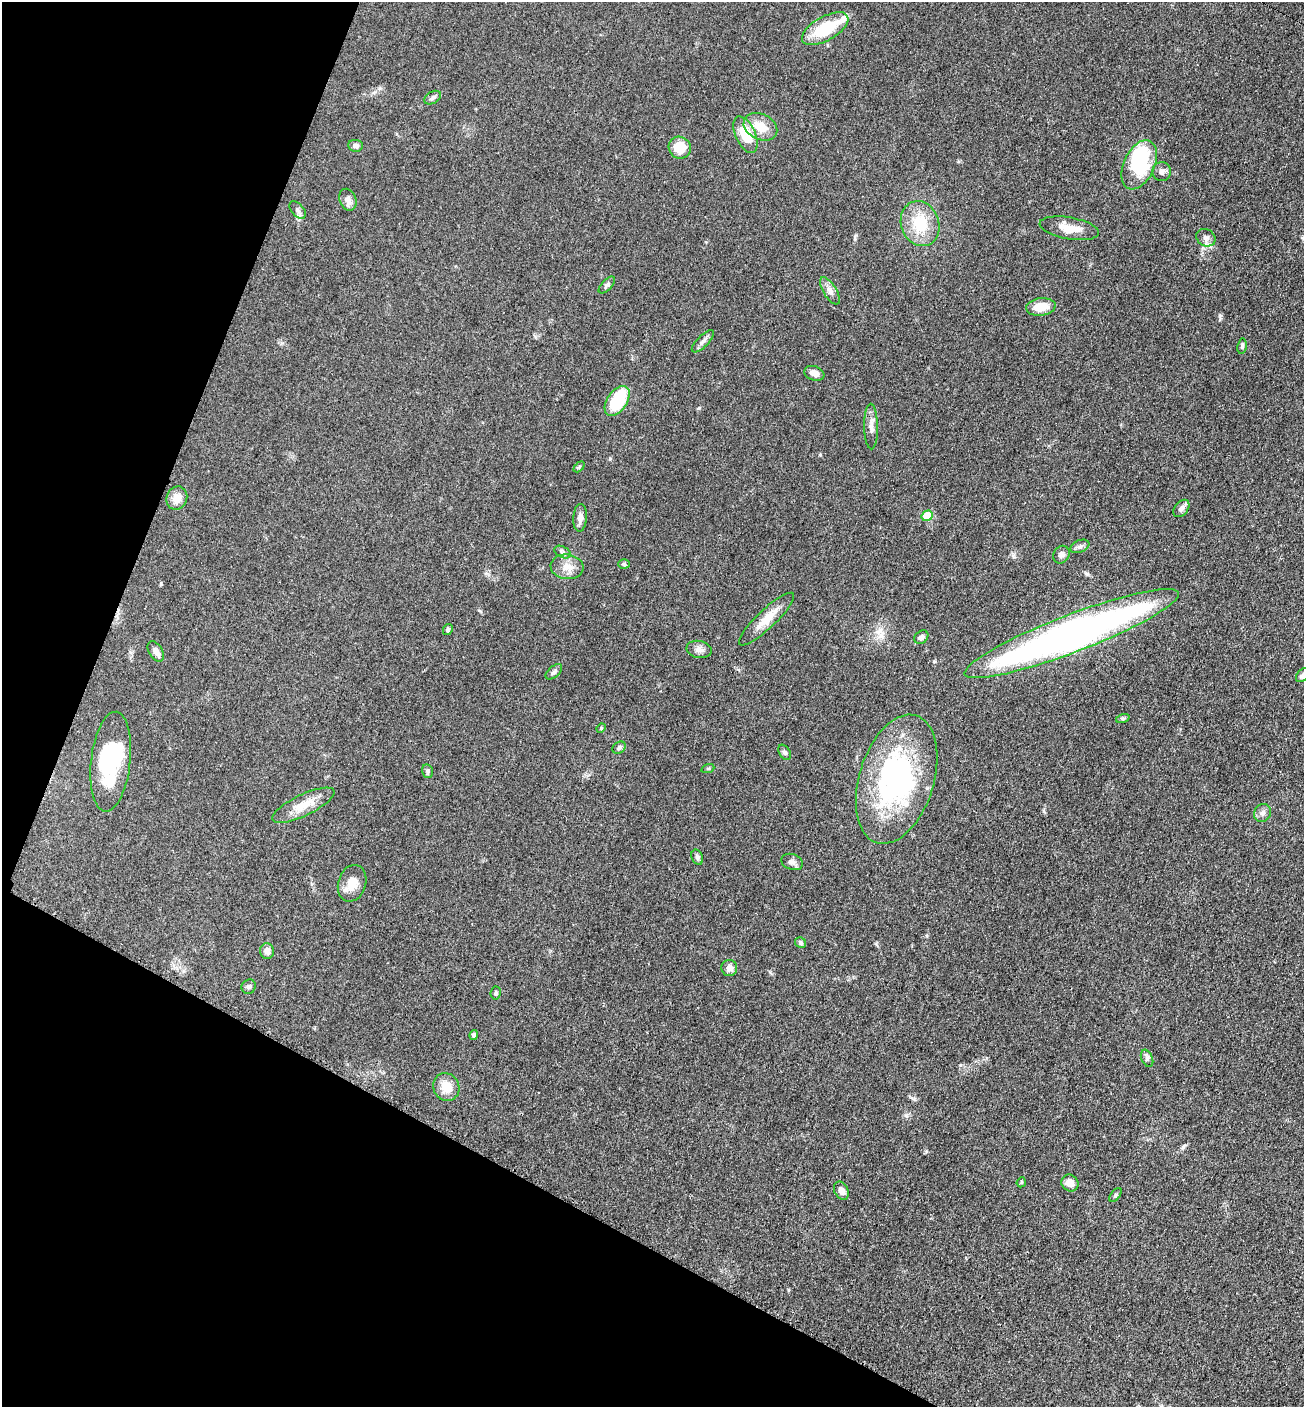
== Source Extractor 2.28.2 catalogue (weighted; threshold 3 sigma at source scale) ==
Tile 9 of 4 x 4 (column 1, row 3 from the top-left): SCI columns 291-1592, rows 1419-2823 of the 5654 x 5645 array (HDU 1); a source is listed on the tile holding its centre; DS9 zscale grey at full resolution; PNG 1306 x 1409 px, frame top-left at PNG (2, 2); each listed source drawn as its Kron ellipse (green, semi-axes under 4 px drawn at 4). Shown black and unused: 22% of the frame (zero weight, under 3 of 4 exposures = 2% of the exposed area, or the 3 px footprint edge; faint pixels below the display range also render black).
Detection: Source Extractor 2.28.2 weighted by HDU 2 'WHT'; one run over the whole footprint, this tile lists its part. Background 0.0669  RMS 0.0062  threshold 0.0278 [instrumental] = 3 sigma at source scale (4.5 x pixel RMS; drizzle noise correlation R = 1.50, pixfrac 1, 0.05/0.05 arcsec/px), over >= 5 px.
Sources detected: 69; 4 inside a brighter object's white glare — neither listed nor drawn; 1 inside a brighter listed object's ellipse — not listed separately; the other 64 listed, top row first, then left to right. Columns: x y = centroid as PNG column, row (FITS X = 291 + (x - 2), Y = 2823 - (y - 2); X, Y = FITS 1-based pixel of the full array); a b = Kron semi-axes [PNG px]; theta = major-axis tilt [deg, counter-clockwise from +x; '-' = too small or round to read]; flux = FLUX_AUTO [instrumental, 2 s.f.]
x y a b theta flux
825 29 26 12 29 27
433 98 9 6 31 1.7
760 127 18 12 -26 11
746 135 19 10 -65 17
355 146 7 6 - 1.8
680 148 11 11 - 12
1139 165 26 15 65 42
1162 172 9 9 - 2.8
348 200 11 8 -68 3.7
298 210 10 6 -48 2
920 224 23 19 -71 21
1069 228 30 11 -10 9.7
1206 238 10 8 -33 2.8
607 285 10 5 46 1.5
830 291 15 6 -59 3.2
1041 307 15 9 7 9.8
703 341 14 5 45 2.3
1242 346 8 4 82 1.1
814 373 10 7 -19 4
617 401 17 10 56 34
871 427 23 7 -89 4
579 467 6 4 45 0.8
177 498 12 10 66 6.7
1181 508 10 6 51 2.5
927 516 5 5 - 21
580 518 14 7 86 3.8
1080 546 10 6 22 2
563 552 9 5 -27 1.5
1061 555 9 7 57 2.2
624 564 6 5 - 1
567 567 16 12 -7 6.7
766 619 37 9 44 10
448 629 6 4 61 0.94
1072 634 114 19 21 310
921 637 8 6 42 2.1
699 649 13 8 -10 3.2
156 651 11 6 -60 3
554 672 10 5 40 1.6
1303 675 8 5 48 2.2
1123 718 7 4 18 0.94
601 728 5 4 - 0.7
619 748 7 5 34 1.5
785 752 8 5 -57 1.4
111 762 50 19 84 39
708 768 6 4 19 0.7
428 771 7 5 -75 1.2
897 779 67 37 73 120
303 805 34 10 26 12
1262 813 9 8 - 2.5
697 857 8 5 -64 1.5
792 862 11 7 -20 2.4
352 883 19 14 72 8.7
801 943 6 5 - 1.1
267 951 8 7 - 3.6
729 968 8 8 - 3.5
249 987 7 6 - 1.6
496 993 6 5 - 1.1
474 1035 5 4 - 1.6
1147 1058 9 5 -66 1.6
446 1087 14 13 - 9.1
1021 1182 5 4 - 0.59
1070 1183 9 8 - 4.8
841 1191 10 6 -63 3.2
1115 1195 8 4 52 1.2
Isophote crosses this tile's border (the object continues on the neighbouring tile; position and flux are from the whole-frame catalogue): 1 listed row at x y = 1303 675
Unlisted compact peaks at least as high as the median listed source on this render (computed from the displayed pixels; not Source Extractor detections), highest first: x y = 1220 315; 699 408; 610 459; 960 1065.